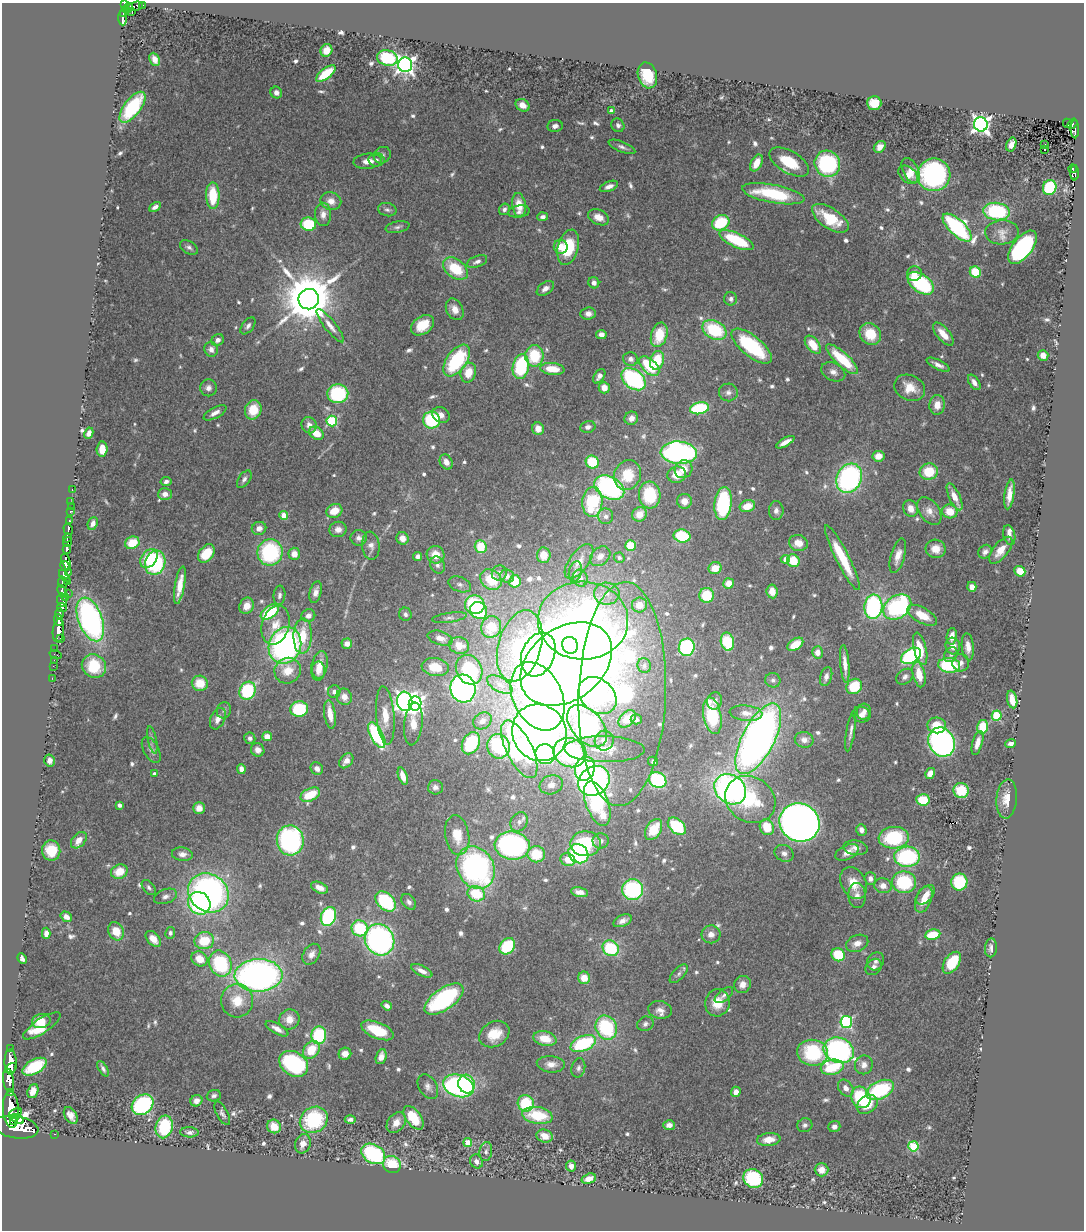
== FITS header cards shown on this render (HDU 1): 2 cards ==
NAXIS1  =                 1082
NAXIS2  =                 1228

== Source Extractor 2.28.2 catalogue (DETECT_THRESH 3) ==
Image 1082 x 1228 px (HDU 1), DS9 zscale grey, 1 PNG px = 1 image px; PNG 1086 x 1232 px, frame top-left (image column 1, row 1228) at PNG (2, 3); each listed source drawn as its Kron ellipse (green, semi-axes under 4 px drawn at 4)
Background 0.962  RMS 0.038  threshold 0.113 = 3 sigma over >= 5 px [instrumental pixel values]
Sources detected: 683; of the 683, the 500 brightest by FLUX_AUTO listed and drawn (183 fainter detections omitted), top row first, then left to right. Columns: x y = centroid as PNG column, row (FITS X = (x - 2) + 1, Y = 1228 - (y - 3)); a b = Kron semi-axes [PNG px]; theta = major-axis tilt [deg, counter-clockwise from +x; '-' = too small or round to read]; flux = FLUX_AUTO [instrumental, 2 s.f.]
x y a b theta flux
125 4 4 3 - 220
142 5 3 2 - 36
135 6 8 3 12 84
128 8 5 4 - 280
132 12 3 3 - 72
124 14 4 3 - 160
122 18 7 3 -86 170
326 50 6 5 - 30
387 58 10 7 -13 180
155 59 7 4 -66 17
405 65 7 7 - 1300
326 74 12 5 38 94
647 75 13 9 -74 91
276 93 6 5 - 12
874 103 7 7 - 57
522 105 7 5 -30 22
132 107 18 8 53 180
611 111 4 4 - 13
1067 123 4 2 - 15
981 124 7 7 - 1200
1072 124 6 3 55 69
618 125 7 6 - 9.6
555 126 7 6 - 12
1075 129 9 3 -89 70
1011 145 7 5 72 18
1044 145 3 3 - 23
622 147 14 5 -23 10
880 147 7 5 45 16
1044 149 3 2 - 12
382 155 9 7 40 9.1
377 160 8 6 -2 8.6
368 161 14 7 5 26
789 162 22 11 -30 79
756 163 9 5 63 35
827 164 13 12 - 250
1073 169 4 3 - 72
911 170 14 7 -62 23
1075 173 8 4 -90 110
908 175 11 7 -42 20
934 175 16 16 - 500
609 186 9 5 22 13
1050 187 7 6 - 180
773 194 32 9 -11 180
213 196 13 6 -89 100
331 201 10 9 - 22
519 205 12 7 -80 43
155 207 6 4 29 10
504 209 6 5 - 8.9
387 210 9 6 -13 8.2
996 211 13 8 -7 230
519 212 11 6 9 11
323 214 12 8 -88 20
543 217 5 4 - 10
599 217 11 7 -25 23
830 218 21 10 -34 97
721 223 9 7 31 130
308 224 8 6 -8 130
397 227 12 5 11 9.2
957 227 18 8 -43 480
1002 232 17 12 2 27
737 240 18 7 -25 150
189 247 10 6 -33 9.3
561 247 7 7 - 32
568 247 18 10 75 120
1023 247 20 9 51 520
477 261 10 5 22 12
455 269 14 9 -38 100
975 272 6 5 - 85
914 274 7 7 - 25
594 283 5 5 - 13
921 283 15 9 -35 240
545 289 10 6 35 13
309 299 10 10 - 17000
731 299 6 6 - 9.8
455 309 11 8 -62 26
588 314 7 6 - 13
423 325 12 8 36 57
248 326 10 5 52 9.6
330 326 20 5 -51 21
715 330 13 9 -27 170
601 334 5 4 - 15
870 334 11 10 - 71
943 334 14 6 -50 35
659 335 13 8 74 85
218 340 6 5 - 13
813 345 10 6 -51 51
752 346 24 10 -39 240
211 349 7 6 - 13
1043 355 5 5 - 19
534 356 10 9 - 100
631 359 7 7 - 12
842 359 20 7 -42 130
457 360 18 10 55 230
657 360 9 7 70 85
938 365 12 4 -27 14
649 366 12 7 -44 130
521 367 12 8 79 210
552 369 12 6 -7 50
833 372 13 8 -27 17
468 373 10 7 75 47
599 376 8 5 56 12
634 379 13 9 -39 370
974 382 8 5 -56 14
208 388 8 8 - 12
604 388 6 5 - 26
910 388 16 12 -24 50
728 392 9 9 - 13
338 394 10 9 - 200
937 405 10 7 82 31
699 408 9 6 10 200
253 410 10 8 68 58
215 413 12 5 29 16
441 415 9 7 -27 18
631 418 7 6 - 19
431 420 8 8 - 180
332 421 5 5 - 210
309 425 8 7 - 17
588 427 7 6 - 10
538 429 6 5 - 27
89 433 6 4 64 16
316 433 8 6 -32 42
785 442 10 4 29 21
102 449 7 5 88 39
679 453 18 11 -5 770
878 456 6 5 - 33
446 462 8 6 -61 19
592 462 7 6 - 98
683 469 9 8 - 33
929 472 9 8 - 81
628 475 15 13 64 87
677 475 9 8 - 50
849 478 15 12 62 500
244 479 10 5 55 9.5
166 481 5 4 - 8.8
609 487 16 11 -30 440
72 490 3 2 - 19
165 494 7 6 - 16
1009 494 15 5 82 30
650 495 13 10 -86 150
954 497 15 5 -65 37
684 501 7 7 - 25
71 502 2 2 - 15
592 502 15 10 87 200
723 504 16 8 84 290
747 506 8 6 17 45
71 507 2 2 - 9
911 508 8 7 - 24
71 511 4 3 - 57
334 511 8 6 27 44
776 511 9 7 -89 12
929 511 16 9 -54 23
950 511 7 7 - 45
639 514 7 7 - 35
284 516 4 4 - 63
606 516 8 7 - 11
70 521 4 3 - 270
93 523 7 5 69 14
259 528 7 6 - 18
68 529 6 4 -73 170
338 529 8 7 - 17
1009 535 10 6 -77 15
682 536 8 6 -12 130
67 538 5 3 - 570
359 538 8 8 - 11
403 538 6 6 - 21
68 542 5 3 - 630
132 543 7 6 - 66
798 543 9 8 - 30
630 545 5 5 - 61
371 546 14 8 -84 16
481 547 6 6 - 85
67 549 4 4 - 710
936 549 10 9 - 33
1001 550 16 7 51 35
270 552 13 12 - 300
985 552 7 6 - 10
206 553 10 7 52 70
294 554 6 6 - 28
435 555 9 8 - 43
544 555 8 6 88 33
418 556 4 4 - 9.8
600 556 11 8 41 16
898 556 18 7 74 27
619 558 5 5 - 7.8
842 558 36 6 -63 110
149 559 10 7 53 85
785 559 4 4 - 16
66 561 8 4 -73 1800
579 561 20 9 54 30
793 561 6 6 - 63
155 563 12 10 73 240
437 565 9 7 -68 11
65 566 5 3 - 900
715 568 6 6 - 43
1020 571 6 5 - 49
69 572 3 3 - 100
575 572 10 6 76 12
499 573 8 7 - 12
64 576 7 3 -54 360
507 576 7 6 - 14
580 578 8 7 - 16
491 580 12 9 -39 86
68 581 3 2 - 69
515 581 6 5 - 47
63 582 6 4 -75 480
729 583 5 5 - 33
460 584 12 7 -21 13
180 585 19 5 80 40
972 587 5 4 - 22
62 591 7 3 -67 150
772 591 7 5 -83 31
316 592 11 6 75 17
68 593 2 2 - 47
607 594 13 11 -1 32
279 595 9 6 84 9.2
707 595 7 7 - 83
66 597 3 2 - 91
62 600 6 5 - 250
475 605 10 9 - 240
639 605 7 7 - 42
247 606 8 7 - 29
873 607 12 9 85 410
897 607 15 11 36 350
62 608 5 3 - 46
479 610 9 8 - 120
270 612 10 6 36 140
60 613 5 3 - 650
405 614 6 6 - 8.5
922 615 16 7 -29 49
308 616 7 6 - 15
449 618 17 5 8 11
90 619 23 12 -69 710
59 620 6 3 -68 480
583 621 45 39 -2 1200
275 625 20 13 73 45
491 627 11 10 - 79
58 631 12 5 84 1400
303 636 18 9 88 63
952 636 8 5 83 23
60 638 2 2 - 89
440 638 13 7 -16 21
727 642 9 6 -79 150
347 644 5 5 - 18
795 644 9 5 34 50
285 645 19 16 67 720
459 645 10 8 -15 38
570 645 8 8 - 500
520 646 36 21 74 330
953 646 8 7 - 23
687 647 9 8 - 250
968 647 13 6 -84 21
55 649 2 2 - 14
920 649 16 6 -76 59
817 652 6 5 - 23
55 654 6 2 -18 22
538 655 23 16 67 480
951 655 8 6 56 7.8
911 656 11 7 31 350
54 660 2 2 - 17
961 663 8 8 - 14
566 664 50 36 37 9000
845 664 19 4 -85 25
644 665 8 6 -84 8
949 665 11 7 -6 160
53 666 2 2 - 15
94 666 12 11 - 120
319 666 15 8 79 33
435 667 13 9 -8 62
318 670 8 6 -81 24
469 670 15 12 -61 210
288 671 13 12 - 44
919 675 13 6 -77 50
826 676 10 5 74 12
905 677 9 7 38 11
52 678 2 2 - 14
773 680 8 7 - 9.2
200 683 8 7 - 56
500 685 14 7 -29 19
854 686 8 7 - 85
463 688 14 12 -75 850
247 691 9 7 63 200
334 692 6 6 - 9.5
622 694 112 43 88 840
598 695 21 16 -43 310
538 696 36 24 -64 730
344 697 8 7 - 20
1012 700 9 5 -78 33
405 701 10 7 -82 1300
715 701 9 7 74 13
415 703 7 6 - 960
299 709 9 7 6 140
224 710 8 7 - 8.7
864 712 8 7 - 14
746 713 16 7 -6 23
330 714 14 5 -83 38
862 715 9 7 -27 16
997 715 5 5 - 210
385 716 29 9 -85 51
712 716 18 9 -79 170
218 719 11 7 65 21
627 719 10 7 46 39
636 719 5 5 - 7.6
482 721 10 8 32 16
413 724 21 9 84 48
937 725 9 8 - 58
587 726 25 15 -48 740
983 727 7 5 75 78
851 731 20 4 80 13
539 733 29 27 -59 1600
377 735 14 6 -61 290
267 736 5 4 - 29
250 738 5 5 - 7.9
758 739 39 16 63 1700
152 740 14 4 -78 8.6
804 740 9 7 -12 14
604 741 10 9 - 22
941 742 15 12 -62 760
471 743 11 8 63 160
977 743 12 5 74 24
1010 744 5 4 - 10
498 746 12 11 - 260
519 749 31 13 -63 580
604 749 40 13 -1 86
151 750 14 7 -61 14
258 750 7 6 - 16
570 753 17 14 -21 420
545 754 10 9 - 230
49 760 6 5 - 14
346 761 8 6 51 18
653 761 5 4 - 9
241 769 5 4 - 13
317 769 7 5 -47 12
585 769 12 9 72 500
930 773 6 4 57 26
155 774 4 4 - 13
403 776 9 4 -71 27
658 780 9 7 -30 250
594 781 17 14 40 840
551 785 12 9 19 19
435 787 7 7 - 11
730 789 17 14 -38 850
961 790 7 7 - 94
310 795 10 6 26 76
750 799 26 22 -33 160
1007 799 19 10 85 40
923 800 7 5 -7 74
597 803 23 11 -70 520
119 805 4 4 - 12
199 808 6 6 - 25
519 822 10 8 56 13
799 823 20 19 - 2300
677 826 10 6 -42 160
767 827 8 7 - 63
654 830 11 7 59 60
861 830 6 5 - 12
457 835 20 12 -80 60
894 838 15 11 4 160
79 840 9 6 48 22
290 840 15 13 -84 450
601 841 8 7 - 10
585 844 15 12 0 140
512 845 17 14 -7 520
856 848 12 7 -9 17
51 850 10 9 - 64
847 852 13 7 25 23
784 853 10 8 -31 13
182 854 10 6 -7 15
536 854 9 8 - 81
578 854 10 9 - 310
907 857 13 10 2 280
568 860 7 6 - 42
476 868 22 18 -60 710
119 872 8 7 - 46
870 878 6 5 - 12
904 882 12 11 - 180
959 882 8 8 - 130
854 883 17 12 -62 46
883 886 9 7 -16 19
149 887 9 5 -49 7.5
320 888 9 5 -24 23
633 890 10 10 - 290
579 892 8 5 -11 15
208 893 21 18 -37 900
476 894 9 7 -24 110
925 895 11 7 47 27
165 896 12 7 20 13
857 896 12 9 -87 17
924 899 14 8 68 33
386 901 12 8 -45 210
409 902 9 6 -50 9.9
199 903 12 10 -48 320
328 916 10 7 67 360
66 917 6 4 -33 14
622 921 10 5 24 15
360 928 8 8 - 130
116 931 9 7 -65 49
46 933 5 4 - 13
170 933 6 5 - 8.2
711 934 9 9 - 19
933 935 8 5 10 72
153 939 9 6 -50 26
380 940 16 14 -60 780
204 941 10 8 11 82
857 943 11 8 23 21
507 946 9 7 49 130
611 948 8 7 - 160
991 948 9 6 86 12
311 954 11 8 57 17
838 955 7 6 - 95
22 959 6 4 -67 8.6
200 959 8 7 - 42
876 961 9 8 - 11
952 963 12 7 56 96
220 964 13 11 -68 210
874 967 9 7 47 11
422 971 11 5 -26 20
679 974 11 5 47 9.1
259 975 24 16 2 1100
584 978 6 6 - 41
742 984 9 8 - 20
724 995 11 5 39 9
444 999 22 10 35 320
237 1001 16 16 - 62
717 1003 13 12 - 54
387 1006 5 4 - 11
660 1010 12 9 -9 17
289 1019 10 10 - 29
41 1021 9 7 12 35
846 1022 6 6 - 390
645 1024 8 7 - 9.2
42 1026 22 7 33 57
606 1028 12 10 -65 210
277 1029 12 5 -30 18
377 1030 17 8 -22 88
494 1034 16 12 30 64
319 1035 9 7 84 190
545 1038 11 7 -13 48
583 1043 13 7 23 220
10 1049 3 3 - 130
311 1050 10 7 51 70
839 1050 15 12 -20 570
813 1053 16 13 -8 190
345 1054 6 6 - 24
381 1057 8 5 72 19
11 1062 13 6 -89 3000
294 1064 15 12 -33 290
551 1064 14 8 -5 23
864 1065 9 9 - 19
35 1067 13 7 28 130
832 1067 11 7 11 140
11 1068 6 3 33 650
578 1068 10 6 76 9.5
103 1069 8 4 -60 8.2
8 1080 11 5 -83 1400
467 1084 9 8 - 150
458 1086 16 11 -19 490
428 1087 13 9 -59 15
846 1088 9 7 -54 18
880 1090 14 9 25 250
33 1091 7 5 69 26
736 1092 5 4 - 18
10 1093 3 3 - 110
214 1096 7 5 20 7.7
861 1097 11 9 -64 180
196 1101 6 5 - 14
526 1103 8 8 - 140
867 1104 11 8 35 42
143 1105 11 9 40 360
11 1109 18 8 -86 6100
15 1113 7 3 30 1300
222 1113 13 5 -63 9.2
71 1115 9 6 -58 18
537 1115 15 8 -9 100
413 1118 13 7 -54 97
18 1119 6 3 -29 1200
350 1119 5 4 - 9.9
314 1120 14 12 33 220
13 1121 3 2 - 1900
396 1122 11 8 54 27
669 1125 6 5 - 17
805 1125 8 7 - 8.4
274 1126 7 6 - 38
834 1126 6 5 - 13
16 1127 23 11 -9 8100
164 1127 11 8 77 160
189 1132 9 5 -2 9.5
55 1134 3 2 - 30
545 1136 8 6 -15 29
769 1139 12 6 7 33
468 1143 4 4 - 55
303 1144 10 7 71 25
913 1146 5 5 - 180
486 1152 9 6 81 10
373 1154 13 9 -31 280
476 1161 7 6 - 13
392 1164 9 8 - 95
571 1166 5 5 - 16
822 1170 7 6 - 21
753 1178 10 9 - 240
589 1179 7 5 19 21
At the frame edge (FLAGS 8, measured only in part): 1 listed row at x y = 125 4
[183 fainter detections neither listed nor drawn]